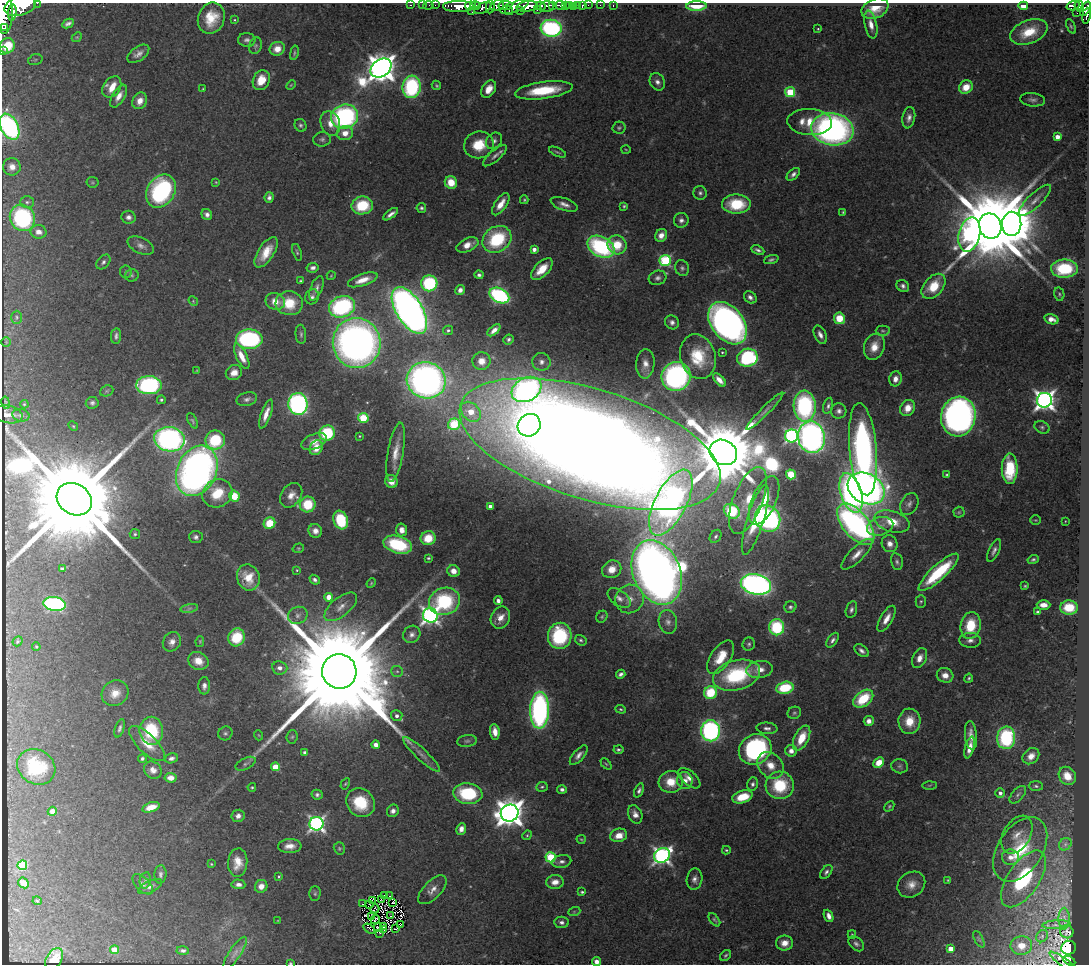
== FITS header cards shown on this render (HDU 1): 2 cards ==
NAXIS1  =                 1087
NAXIS2  =                  962

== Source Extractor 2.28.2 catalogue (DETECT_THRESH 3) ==
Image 1087 x 962 px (HDU 1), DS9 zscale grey, 1 PNG px = 1 image px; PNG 1091 x 966 px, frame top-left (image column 1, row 962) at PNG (2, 3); each listed source drawn as its Kron ellipse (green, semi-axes under 4 px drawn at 4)
Background 0.901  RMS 0.036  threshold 0.109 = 3 sigma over >= 5 px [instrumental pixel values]
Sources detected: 472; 3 with non-positive FLUX_AUTO (blend fragments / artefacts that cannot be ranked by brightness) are neither listed nor drawn; the other 469 listed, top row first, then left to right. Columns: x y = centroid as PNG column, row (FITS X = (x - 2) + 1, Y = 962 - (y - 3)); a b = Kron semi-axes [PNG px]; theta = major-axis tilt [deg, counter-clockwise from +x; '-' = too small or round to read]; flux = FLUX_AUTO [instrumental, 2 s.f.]
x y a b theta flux
37 3 2 2 - 31
410 5 3 2 - 22
422 5 2 2 - 11
428 5 5 3 - 24
435 5 2 2 - 18
552 5 3 3 - 290
560 5 5 3 - 160
578 5 3 3 - 45
588 5 2 2 - 9.4
600 5 2 2 - 7.2
613 5 3 2 - 18
20 6 16 9 16 5000
458 6 15 5 -1 1600
470 6 5 3 - 1000
475 6 5 3 - 530
490 6 7 3 86 190
497 6 7 5 26 500
505 6 7 4 7 450
527 6 11 5 7 2800
541 6 5 3 - 630
566 6 4 3 - 46
569 6 3 3 - 170
582 6 4 3 - 43
696 6 10 4 2 63
1023 6 5 4 - 21
1073 6 6 4 17 170
1079 6 6 4 -71 260
515 7 15 5 19 920
547 7 7 5 -2 1100
573 7 2 2 - 10
483 8 9 5 27 510
875 9 14 9 22 44
1085 9 8 4 60 640
537 10 2 2 - 210
509 11 4 2 - 180
520 11 2 2 - 55
12 12 8 3 82 970
472 12 2 2 - 9.9
4 13 21 8 89 5300
1077 13 2 2 - 16
1086 16 8 4 80 210
211 18 16 13 69 67
235 20 3 3 - 2
68 23 6 3 26 7.4
871 24 14 6 -77 22
1071 26 8 4 -65 4.2
5 28 3 2 - 200
551 28 10 8 -6 490
818 29 3 2 - 2.2
1029 32 19 11 21 79
77 37 5 4 - 2.8
247 40 9 7 -5 9
7 46 8 7 - 84
256 46 8 6 73 5.2
277 49 8 7 - 26
2 51 3 2 - 18
294 53 7 3 79 3.8
138 54 12 7 35 16
35 60 7 5 17 4.7
381 68 11 8 36 4500
261 80 10 8 63 47
657 82 9 7 -58 13
291 85 6 3 45 2.5
436 85 5 4 - 3.8
112 87 11 8 55 40
412 87 11 9 84 310
966 87 7 6 - 43
203 89 4 3 - 2.3
489 89 9 6 57 30
544 90 29 8 8 120
790 92 5 5 - 130
119 96 13 6 59 22
1033 100 12 6 -6 10
140 101 9 7 63 26
345 117 14 12 17 480
909 118 11 6 80 13
810 122 22 13 -4 56
330 123 13 9 -71 29
301 125 6 5 - 5.9
9 127 14 8 -63 520
619 128 6 6 - 4.7
832 129 21 16 -9 950
345 133 8 7 - 26
1057 137 4 4 - 21
322 139 9 7 7 8
494 141 9 7 48 9.9
479 145 15 13 18 67
626 149 5 3 - 2.1
557 152 9 3 -24 4.2
495 156 15 5 40 12
12 167 9 8 - 18
793 174 8 4 41 9
92 182 6 5 - 3.7
216 182 4 3 - 2.3
451 182 6 6 - 43
161 191 18 13 57 360
700 193 7 6 - 7
269 197 5 4 - 7.9
524 200 4 3 - 3.2
1035 200 21 7 44 24
27 202 7 5 1 5.8
501 204 13 6 56 31
564 204 14 6 -19 15
736 204 14 9 1 110
362 205 11 9 9 110
624 206 4 4 - 3.5
421 208 5 5 - 5.6
843 212 3 3 - 2.8
207 214 6 5 - 9.8
391 214 8 3 37 11
129 217 7 6 - 11
22 218 13 12 - 300
681 220 7 7 - 11
1012 224 12 9 89 12000
990 226 13 11 -70 43000
38 232 8 6 -13 15
969 234 17 10 76 740
661 235 7 5 56 22
497 239 15 12 35 180
467 245 12 6 25 26
617 245 9 9 - 61
141 246 14 8 -25 15
601 247 14 10 -29 340
534 249 4 4 - 13
758 250 7 3 -25 7.3
266 252 17 8 57 49
297 252 8 4 -72 4
771 259 7 4 18 5.8
665 261 5 5 - 300
103 262 8 5 47 8.1
313 268 6 4 11 8.5
682 268 8 7 - 7.7
542 269 13 7 45 52
1065 269 13 9 1 160
126 272 6 5 - 5.2
132 275 7 6 - 5
479 275 4 4 - 7
331 276 4 3 - 1.7
658 278 9 7 16 9.9
363 280 15 5 19 29
300 281 3 3 - 2.8
429 283 8 8 - 220
903 286 7 5 -33 8.9
934 286 14 9 48 70
316 288 13 5 68 11
460 290 5 4 - 12
1059 294 7 5 -79 4.2
499 295 10 7 -27 440
312 297 8 6 64 8.2
750 297 7 5 -41 9.3
193 301 5 4 - 3
275 301 10 8 -21 30
289 303 14 12 -5 69
342 307 13 10 20 330
409 310 26 13 -58 2200
17 317 6 5 - 5
839 318 6 5 - 65
1051 319 7 5 -16 18
672 322 7 6 - 10
727 323 24 16 -52 1600
448 330 5 4 - 4.9
494 330 8 4 41 15
883 331 7 5 -1 4.6
301 334 10 5 -85 6.2
820 335 10 6 -63 14
116 336 8 5 82 8
249 339 13 10 0 390
509 339 5 5 - 6.5
6 342 5 4 - 2.9
357 343 25 24 - 1600
874 347 13 10 72 36
722 352 3 2 - 2.5
242 356 14 5 -64 35
698 357 23 17 -73 110
747 358 10 9 - 360
481 361 9 9 - 28
541 362 9 9 - 13
645 364 14 9 86 23
197 370 4 4 - 2.3
234 373 8 7 - 21
676 376 15 14 - 580
895 379 7 6 - 18
426 380 19 18 - 1300
719 380 8 4 -47 19
149 385 13 9 -1 420
527 389 16 11 30 880
107 391 7 5 21 4.4
247 399 10 6 15 10
161 400 4 4 - 4.9
1044 400 7 7 - 1700
6 403 6 2 -78 4.2
92 403 6 6 - 6.7
24 404 4 3 - 2.4
298 404 11 9 -83 630
805 406 15 11 -88 360
828 406 8 4 75 6.8
908 408 8 7 - 35
765 411 25 4 45 14
839 411 8 7 - 11
471 412 11 8 -45 70
8 414 15 8 -13 19
266 414 15 5 70 25
21 415 8 6 -11 8
958 417 20 17 78 1200
363 418 5 5 - 160
193 421 8 4 -63 4.3
454 424 6 6 - 180
529 425 12 11 - 910
73 426 5 4 - 2.9
1042 427 8 6 -29 6.1
327 433 8 7 - 170
359 436 3 2 - 2.1
792 436 6 6 - 580
811 437 16 13 -81 1200
169 439 15 12 -9 750
215 440 10 9 - 130
314 442 13 7 23 24
590 444 135 55 -17 13000
316 448 8 6 60 37
863 449 46 13 -85 1100
396 452 30 8 80 37
723 452 14 12 -32 37000
1010 469 15 8 90 110
197 471 26 19 65 1500
791 474 5 5 - 140
947 475 3 3 - 3.9
391 481 7 6 - 23
866 489 19 14 -28 1300
217 493 15 13 28 82
851 493 20 10 -72 600
291 495 13 10 54 24
234 496 5 5 - 71
74 499 18 15 -33 110000
748 500 35 15 69 100
764 500 26 12 66 84
671 503 36 15 63 1200
308 504 8 8 - 91
909 504 12 8 61 13
490 506 4 3 - 9.9
732 511 8 6 -35 210
959 512 5 5 - 3.7
768 518 14 12 -55 670
341 520 9 7 -70 140
755 520 36 8 73 130
1035 520 5 4 - 2.8
1065 521 4 2 - 1.5
892 522 18 10 -17 60
269 523 6 5 - 69
856 524 25 12 -51 960
880 526 13 9 16 22
401 530 6 5 - 16
315 531 7 6 - 17
135 534 5 5 - 4.2
716 536 7 5 56 6.2
196 537 7 6 - 7.7
428 538 7 7 - 49
890 544 9 7 -59 17
398 545 15 8 -16 160
298 548 6 4 18 3.1
994 550 12 5 64 10
857 554 20 7 45 25
428 558 3 3 - 3.4
1033 559 6 4 16 5.1
897 562 9 6 -78 6.8
62 569 4 4 - 13
612 569 10 8 30 33
297 570 3 2 - 2.3
453 571 6 5 - 19
657 572 33 23 -67 3900
939 572 26 7 42 160
248 577 13 11 -70 48
315 580 5 4 - 7.1
371 583 5 4 - 2.8
756 584 15 10 -12 1300
1025 586 4 4 - 3.3
329 597 4 4 - 36
619 598 13 7 -36 15
629 599 14 14 - 37
444 601 16 13 19 210
498 601 4 4 - 9.3
921 601 6 5 - 4
55 604 11 7 -8 440
1043 605 7 5 -1 19
341 607 19 9 38 27
790 607 6 5 - 5.9
189 608 9 4 9 6
1069 608 9 7 -4 69
851 610 8 5 75 8
1037 612 3 3 - 4.4
298 615 10 8 24 13
430 615 7 7 - 1200
602 617 6 5 - 4.3
500 618 11 9 64 26
886 619 14 6 60 27
668 622 12 9 -79 17
971 626 13 10 79 93
777 627 8 7 - 170
412 634 9 8 - 13
560 636 13 12 - 200
237 637 9 8 - 89
581 640 6 5 - 4.9
833 640 8 5 54 8.6
970 640 11 7 -1 14
18 641 5 4 - 3.4
200 641 5 4 - 2.8
172 642 10 8 56 17
749 644 6 6 - 5.3
36 647 4 3 - 2.6
862 651 8 5 -39 9.8
721 657 19 10 56 60
920 658 10 7 66 20
198 661 10 8 -26 33
280 668 8 6 -8 14
760 670 13 8 8 25
339 671 17 17 - 130000
397 671 6 5 - 5
621 674 5 3 - 7.3
736 675 24 15 15 230
945 675 8 7 - 21
969 678 4 3 - 4.2
204 686 8 6 88 12
785 688 9 6 12 120
115 693 14 12 36 36
710 693 6 6 - 110
863 699 11 7 37 110
621 709 5 4 - 3.7
539 710 18 9 89 750
794 713 7 6 - 5.2
397 716 5 5 - 8.4
869 721 5 5 - 14
909 721 13 11 88 54
120 728 9 4 72 7.4
767 728 10 5 -4 10
151 731 14 11 -82 130
711 731 10 9 - 650
495 732 8 5 -83 23
225 733 7 6 - 6.1
258 735 5 3 - 2.1
971 735 14 6 -84 21
292 737 6 5 - 4.1
802 738 13 7 63 53
1006 738 11 9 83 240
467 741 10 6 7 7.1
147 744 23 9 -44 41
376 745 4 4 - 18
970 748 11 4 76 23
755 749 17 14 32 440
618 750 5 3 - 5.1
791 751 6 5 - 15
305 752 4 3 - 6
421 754 25 5 -43 17
579 755 12 5 49 13
1031 756 9 7 43 21
142 758 4 4 - 5.9
171 758 6 5 - 8.4
879 762 6 4 43 41
246 764 11 5 27 7.7
606 764 6 4 -45 3.2
770 765 15 11 -46 42
900 766 8 7 - 6.6
36 767 20 17 -32 120
275 767 4 4 - 72
153 770 9 8 - 15
1067 776 10 8 -55 41
171 778 6 4 -7 17
689 778 13 7 -41 18
685 781 8 7 - 17
671 782 12 11 - 51
345 784 6 4 59 3
753 784 7 5 69 7
780 785 14 14 - 130
930 785 7 4 1 3.1
1036 786 7 5 -3 5.6
252 787 4 4 - 3.3
542 787 6 5 - 4.6
562 789 5 4 - 7.2
639 790 7 4 66 7
1000 793 5 5 - 9.2
468 794 14 10 -7 180
317 795 5 5 - 6.5
1018 795 10 5 48 7.4
742 797 10 6 17 55
360 803 15 13 -46 99
889 806 6 3 46 3.5
151 807 9 5 18 34
52 811 5 4 - 26
393 811 6 5 - 12
510 813 9 8 - 4100
635 814 9 7 -68 16
238 816 6 6 - 12
316 824 7 7 - 820
461 829 6 4 65 14
527 835 5 4 - 3.4
619 835 8 6 15 32
1017 835 21 13 58 31
581 839 4 4 - 2.7
1065 844 7 5 47 5.2
290 846 12 7 4 23
339 848 6 5 - 3.9
1020 849 35 22 56 160
726 850 4 3 - 3.3
662 855 8 7 - 1100
551 857 5 5 - 200
1010 857 8 7 - 18
562 861 10 6 10 10
238 863 14 9 85 35
211 864 4 3 - 2.3
22 865 5 5 - 150
826 872 8 5 54 7.6
160 874 9 6 86 7.6
279 876 3 3 - 2.8
695 879 11 7 80 13
1023 879 32 16 56 220
145 880 8 5 78 6.4
948 880 4 4 - 2.9
555 882 9 7 5 21
23 883 6 5 - 24
143 884 13 6 -45 9.7
238 884 7 5 -4 11
911 885 15 12 33 29
261 886 6 6 - 23
150 887 13 5 25 11
432 890 18 9 45 21
582 892 4 3 - 3.9
315 894 7 5 88 4.7
385 895 2 2 - 1.9
390 896 2 2 - 3.1
372 900 3 2 - 2.7
381 900 3 2 - 3.7
37 901 4 4 - 2.7
393 902 2 2 - 1.9
362 904 3 2 - 1.4
370 905 2 2 - 2.4
375 909 5 2 - 1.3
574 912 6 4 19 2.9
372 916 3 2 - 1.3
391 916 3 2 - 3.2
829 916 6 4 -66 14
375 919 5 2 - 2
1064 919 11 5 89 6.8
714 920 7 4 -52 5
278 921 4 2 - 1.8
561 922 7 5 -7 9.4
401 924 2 2 - 0.58
1056 925 14 3 4 6.5
384 926 3 2 - 0.37
378 927 5 2 - 2.4
369 929 6 2 -33 3.2
396 929 4 2 - 2.6
383 930 3 2 - 1.5
1067 932 6 6 - 0.76
380 934 2 2 - 1.1
852 934 4 4 - 2.7
1042 936 6 5 - 5.2
979 939 9 4 -62 4
784 943 8 7 - 26
856 944 9 6 -43 8.9
1021 946 11 9 3 30
1069 948 7 6 - 970
951 949 4 4 - 36
114 950 4 4 - 55
183 950 6 4 -1 7.1
235 953 19 6 57 13
726 955 6 4 44 4.2
54 959 11 7 57 44
1069 961 6 4 -31 99
596 962 5 4 - 14
290 963 3 2 - 2.9
1064 963 18 3 -35 58
At the frame edge (FLAGS 8, measured only in part): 11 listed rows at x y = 37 3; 20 6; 1085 9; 4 13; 1086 16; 2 51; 9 127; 1069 948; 596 962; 290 963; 1064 963
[3 non-positive-flux detections neither listed nor drawn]